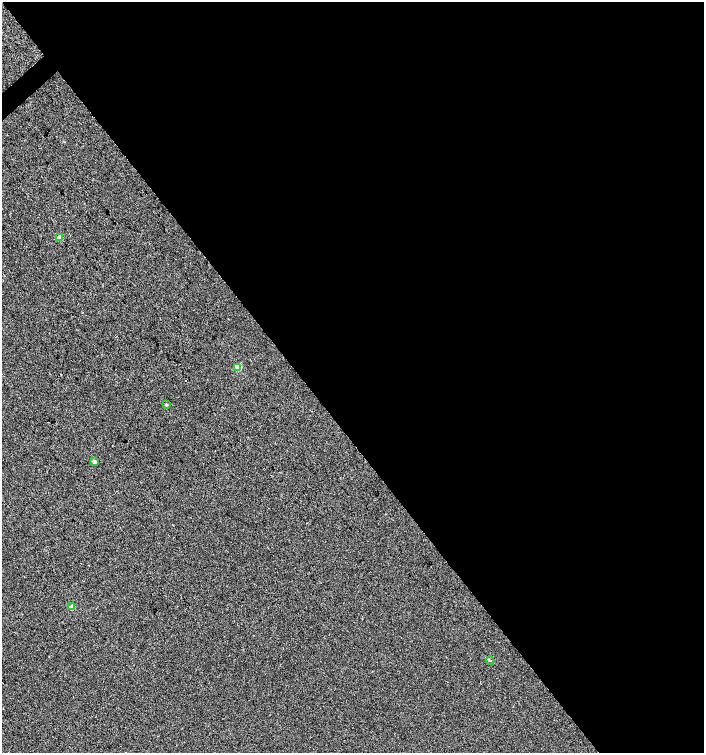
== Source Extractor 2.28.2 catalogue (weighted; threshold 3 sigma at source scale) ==
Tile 8 of 4 x 4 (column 4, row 2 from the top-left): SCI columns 4418-5820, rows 3001-4501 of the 5962 x 6005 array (HDU 1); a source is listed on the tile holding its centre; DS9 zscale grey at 2 x 2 block average (1 PNG px = mean of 2 x 2 image px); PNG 706 x 755 px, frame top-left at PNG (2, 2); each listed source drawn as its Kron ellipse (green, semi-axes under 4 px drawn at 4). Shown black and unused: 58% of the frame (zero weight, under 2 of 3 exposures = <1% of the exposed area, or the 3 px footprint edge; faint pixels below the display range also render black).
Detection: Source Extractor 2.28.2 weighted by HDU 2 'WHT'; one run over the whole footprint, this tile lists its part. Background 0.00128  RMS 0.0057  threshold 0.0255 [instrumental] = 3 sigma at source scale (4.5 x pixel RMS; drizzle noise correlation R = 1.50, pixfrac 1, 0.0396/0.0396 arcsec/px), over >= 5 px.
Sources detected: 6; all 6 listed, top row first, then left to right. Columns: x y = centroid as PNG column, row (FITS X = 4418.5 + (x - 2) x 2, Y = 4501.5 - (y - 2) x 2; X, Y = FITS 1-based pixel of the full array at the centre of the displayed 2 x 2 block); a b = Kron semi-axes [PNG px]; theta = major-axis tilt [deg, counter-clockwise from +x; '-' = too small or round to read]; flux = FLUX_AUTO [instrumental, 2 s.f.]
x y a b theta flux
60 238 2 2 - 18
238 367 3 3 - 34
166 405 3 2 - 2.5
94 462 2 2 - 8
72 607 2 2 - 16
490 660 4 2 - 1.1